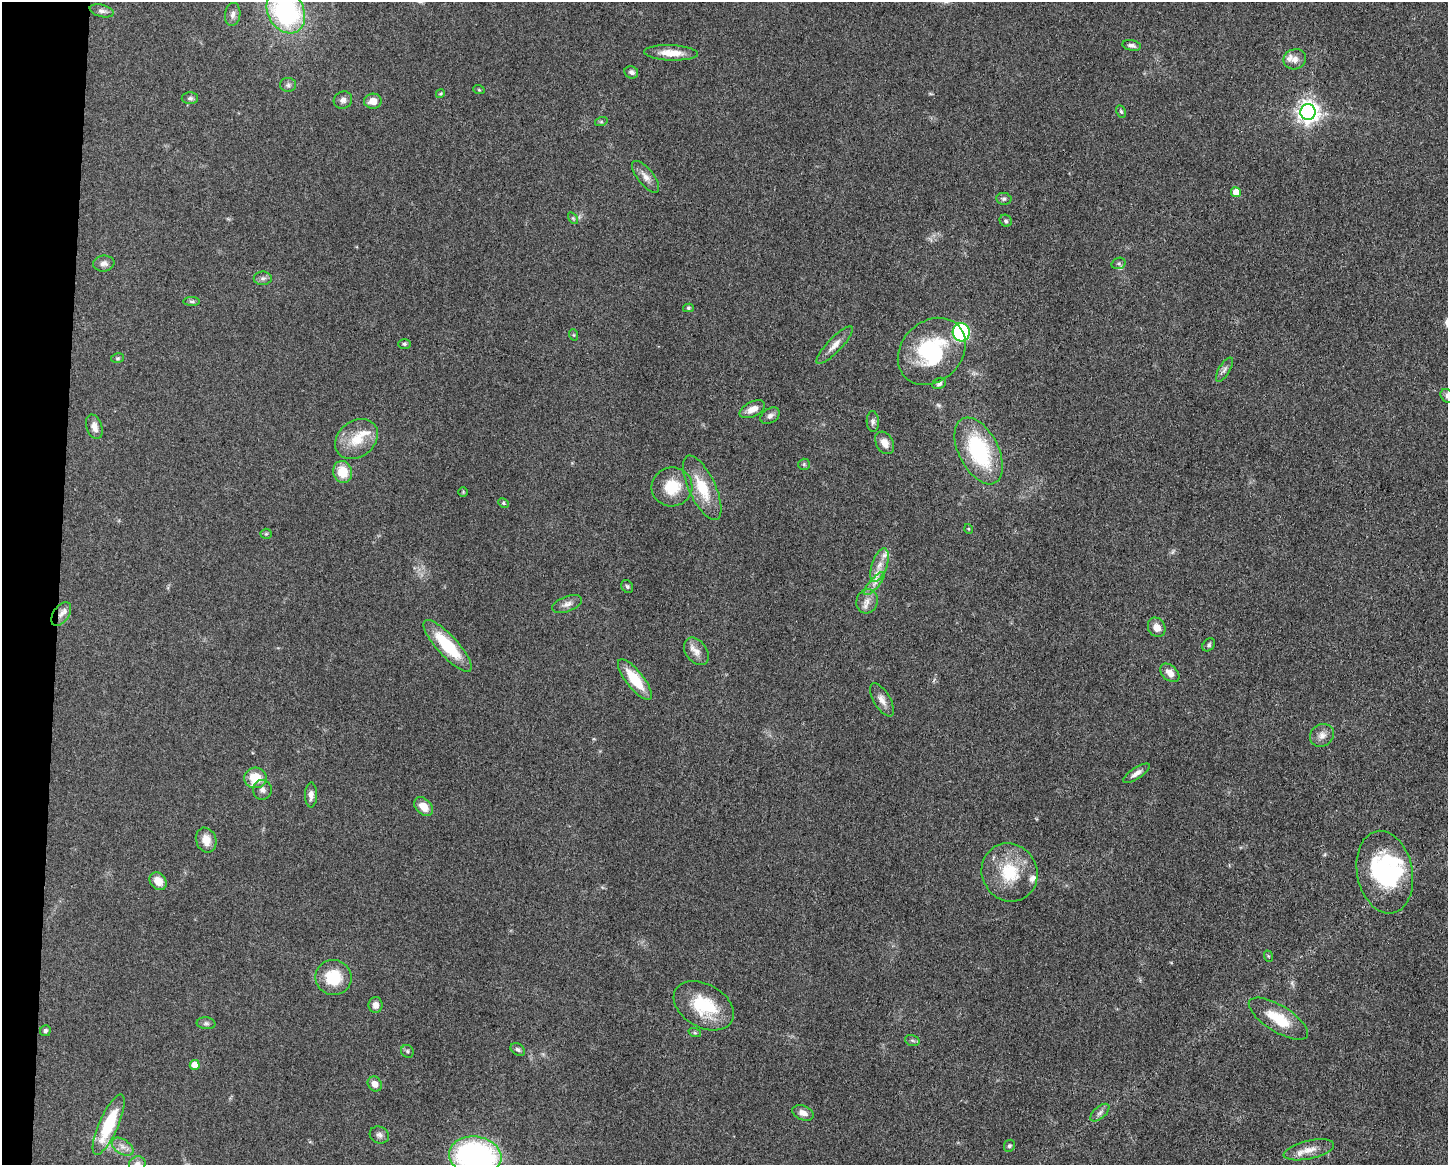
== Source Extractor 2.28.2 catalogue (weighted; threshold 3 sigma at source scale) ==
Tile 7 of 3 x 4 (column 1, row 3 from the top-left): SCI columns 232-1677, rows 1166-2328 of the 4682 x 4654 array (HDU 1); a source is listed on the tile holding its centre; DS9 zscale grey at full resolution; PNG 1450 x 1167 px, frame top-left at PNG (2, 2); each listed source drawn as its Kron ellipse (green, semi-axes under 4 px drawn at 4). Shown black and unused: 4% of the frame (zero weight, under 3 of 5 exposures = <1% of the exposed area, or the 3 px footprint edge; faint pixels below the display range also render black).
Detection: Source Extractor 2.28.2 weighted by HDU 2 'WHT'; one run over the whole footprint, this tile lists its part. Background 0.0607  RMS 0.0056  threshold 0.0251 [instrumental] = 3 sigma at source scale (4.5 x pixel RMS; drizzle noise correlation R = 1.50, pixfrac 1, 0.05/0.05 arcsec/px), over >= 5 px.
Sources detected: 102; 1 too faint to see at this stretch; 2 inside a brighter object's white glare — neither listed nor drawn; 4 inside a brighter listed object's ellipse — not listed separately; the other 95 listed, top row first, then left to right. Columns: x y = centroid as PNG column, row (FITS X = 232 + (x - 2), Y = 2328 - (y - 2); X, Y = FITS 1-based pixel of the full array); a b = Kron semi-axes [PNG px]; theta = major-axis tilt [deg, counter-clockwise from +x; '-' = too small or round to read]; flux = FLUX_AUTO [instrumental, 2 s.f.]
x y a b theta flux
102 11 12 6 -14 2.1
286 11 23 18 -60 88
233 14 11 7 82 2.6
1132 45 9 5 -10 1.9
671 53 27 7 -2 8.7
1295 59 11 10 - 3.8
631 72 7 6 - 1.8
288 85 8 7 - 1.6
479 90 6 3 -19 0.59
440 94 4 3 - 0.57
190 98 8 6 1 1.4
343 100 9 8 - 2.3
373 101 9 7 5 5.1
1121 111 6 4 -63 0.97
1308 112 8 7 - 370
601 122 6 4 18 0.74
646 177 19 8 -51 4.2
1236 192 5 5 - 10
1004 199 7 6 - 1.3
573 218 6 4 -55 0.84
1006 221 6 5 - 1.1
1119 263 7 5 17 1.1
104 264 10 8 9 2.6
263 278 9 6 0 1.7
192 301 8 4 -1 1.1
688 308 5 4 - 0.84
961 332 9 8 - 60
574 335 6 4 -71 0.6
404 344 6 5 - 0.94
835 345 25 7 46 5
932 351 37 30 44 44
118 358 6 5 - 0.86
1224 370 13 5 59 2
939 383 7 5 27 1.3
1447 396 7 6 - 1.4
752 409 14 7 26 4.8
770 416 10 7 32 2.2
873 421 10 6 -88 1.7
94 427 12 8 -72 4
356 439 23 18 38 14
885 443 12 8 -59 4.6
979 451 36 20 -63 51
804 464 6 5 - 0.94
343 472 11 9 -73 11
672 487 20 19 - 15
702 488 35 13 -65 18
463 492 5 5 - 0.62
504 503 5 4 - 0.81
969 529 5 3 - 0.5
266 534 5 5 - 0.7
879 565 17 7 71 5.8
874 583 15 5 49 3.2
627 586 7 5 -58 1
867 601 12 10 73 4.2
567 604 16 7 21 3.2
61 614 13 8 56 3.8
1157 627 10 8 -59 4.3
1209 645 7 5 47 1.1
448 646 34 10 -47 27
696 651 15 10 -53 4.7
1170 673 11 7 -43 4.2
635 679 25 8 -52 17
882 700 19 8 -59 4.1
1322 735 12 11 - 3.9
1136 773 15 5 34 3.1
255 778 11 10 - 13
262 790 10 9 - 2.5
311 795 12 6 89 2.9
424 807 11 7 -44 6.3
206 840 13 10 -68 6.9
1009 872 30 27 -60 25
1385 872 42 27 -78 60
158 881 9 7 -51 6.4
1268 956 6 3 -71 0.64
333 978 18 17 - 19
375 1005 8 7 - 3.4
704 1006 32 21 -30 27
1278 1019 34 13 -32 17
206 1023 9 6 -4 1.4
45 1031 5 5 - 1.3
695 1033 6 4 -18 0.72
912 1040 7 5 -18 1.1
518 1049 8 5 -31 1.3
407 1051 7 6 - 1.1
195 1065 5 5 - 8.1
375 1084 8 6 -52 3.7
803 1113 11 7 -22 3.7
1100 1113 11 6 42 2.1
109 1125 33 9 66 30
379 1135 10 8 -25 2.2
1009 1146 6 5 - 1.1
123 1147 12 7 -34 3.3
1309 1150 26 9 13 7
475 1156 26 19 -8 130
137 1164 8 7 - 2.8
Overlapping masked pixels (flux is a lower limit): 1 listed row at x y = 61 614
Isophote crosses this tile's border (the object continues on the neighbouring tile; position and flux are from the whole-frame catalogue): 4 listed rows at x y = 286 11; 1447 396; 475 1156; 137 1164